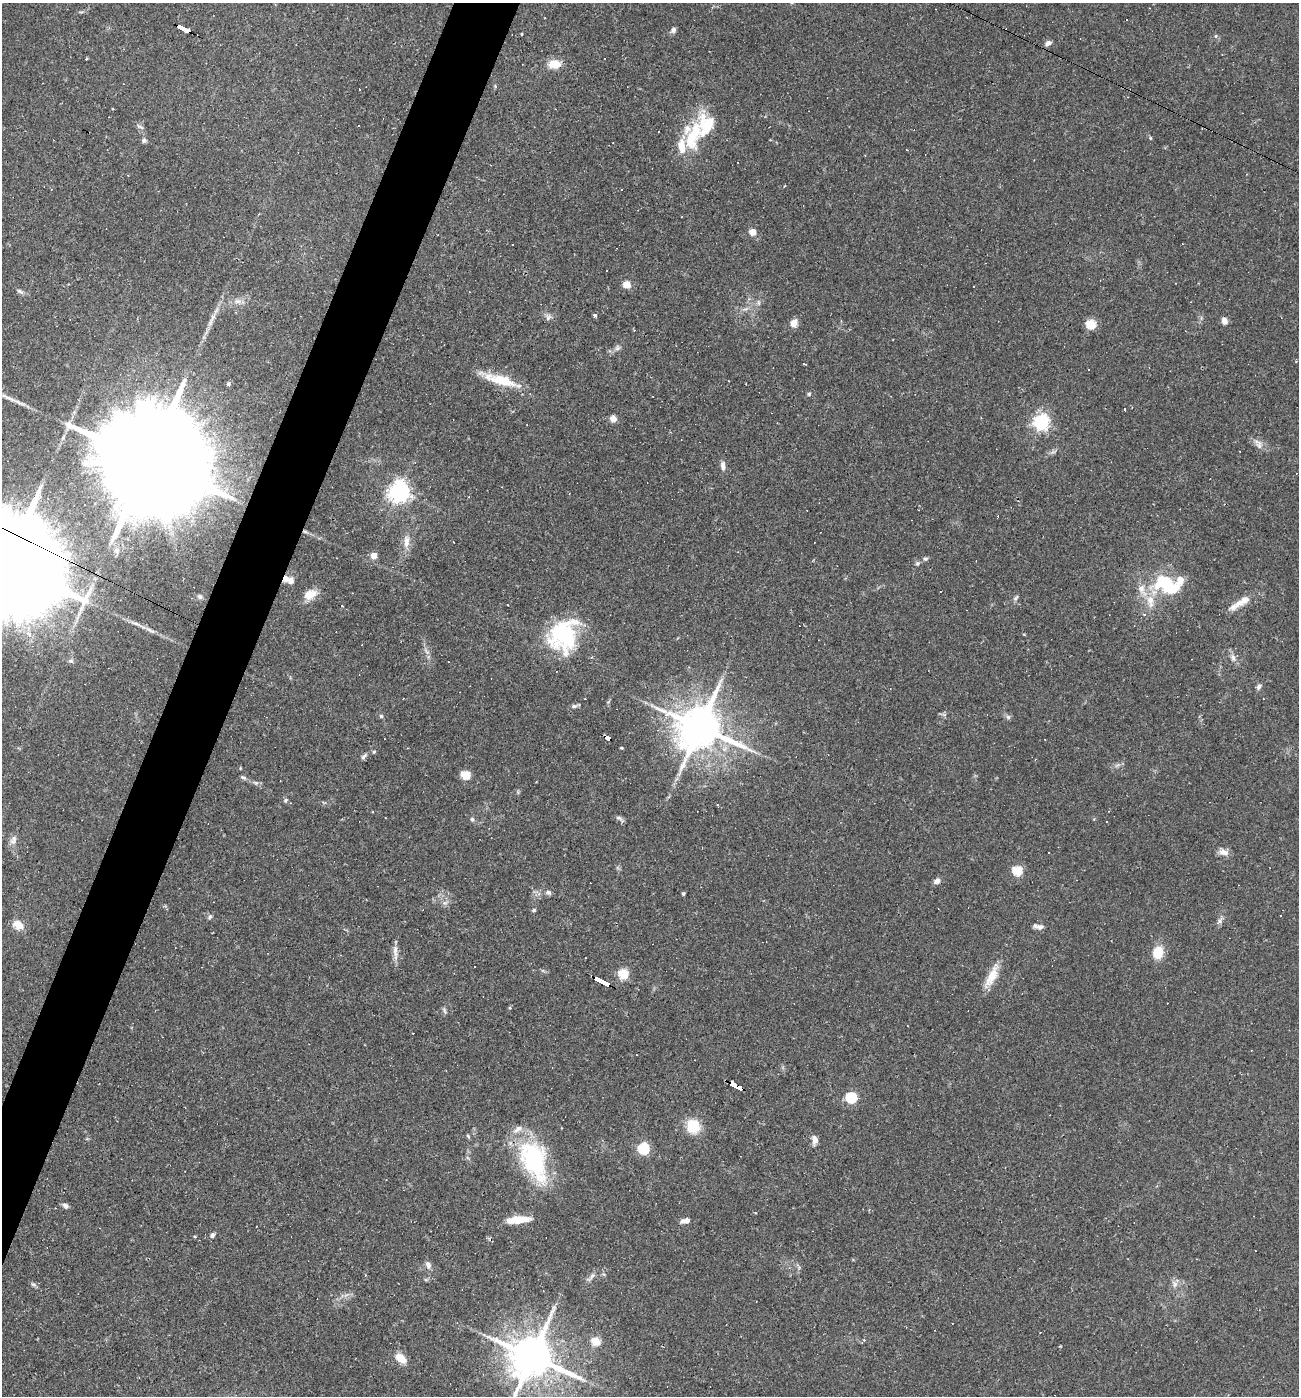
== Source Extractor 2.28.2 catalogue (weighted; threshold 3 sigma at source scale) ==
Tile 7 of 4 x 4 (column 3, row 2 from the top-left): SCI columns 2863-4159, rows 2791-4184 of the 5591 x 5579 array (HDU 1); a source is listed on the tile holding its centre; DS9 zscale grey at full resolution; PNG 1301 x 1398 px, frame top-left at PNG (2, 3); no overlay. Shown black and unused: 4% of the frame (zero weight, under 2 of 3 exposures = <1% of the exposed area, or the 3 px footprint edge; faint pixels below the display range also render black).
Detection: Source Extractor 2.28.2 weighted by HDU 2 'WHT'; one run over the whole footprint, this tile lists its part. Background 0.0501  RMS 0.0055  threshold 0.025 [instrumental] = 3 sigma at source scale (4.5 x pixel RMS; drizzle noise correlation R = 1.50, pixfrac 1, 0.05/0.05 arcsec/px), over >= 5 px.
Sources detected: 158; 36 cosmic-ray / hot-pixel residue — not listed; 7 inside a brighter listed object's ellipse — not listed separately; the other 115 listed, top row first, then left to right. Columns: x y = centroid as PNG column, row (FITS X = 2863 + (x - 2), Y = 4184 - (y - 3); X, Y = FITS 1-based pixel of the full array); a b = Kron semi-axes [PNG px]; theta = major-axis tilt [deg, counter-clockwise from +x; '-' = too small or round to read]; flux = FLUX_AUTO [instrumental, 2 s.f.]
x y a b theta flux
183 28 12 3 -26 93
673 30 8 6 57 1.5
522 34 3 2 - 0.45
1216 36 5 3 - 0.59
1048 43 8 6 22 2
86 59 3 3 - 0.59
554 64 16 11 -6 7.2
495 86 5 3 - 0.59
707 125 26 23 69 20
140 127 12 4 -29 1.3
659 131 3 2 - 0.42
690 138 34 18 -85 25
1150 138 5 3 - 0.58
144 140 7 6 - 1.3
907 150 2 2 - 0.44
51 189 3 2 - 0.34
752 232 5 4 - 10
512 244 2 2 - 0.48
627 284 5 5 - 15
20 291 11 5 -34 1.5
237 302 9 4 -8 2.1
758 303 8 4 -82 1.1
595 315 4 4 - 1.4
213 317 13 5 58 2.9
548 317 9 7 48 1.8
1224 321 9 6 -67 2.6
794 323 9 7 57 4.4
1091 324 5 5 - 32
617 348 7 7 - 1.5
804 364 3 3 - 2.4
1088 370 3 2 - 0.41
500 380 52 10 -18 18
228 384 5 4 - 1.3
809 394 5 5 - 0.8
1125 410 3 3 - 12
613 419 4 4 - 9
1041 422 6 6 - 180
1259 445 13 8 -73 3
142 458 77 20 -27 35000
723 466 13 6 -85 2.4
399 491 7 7 - 380
406 541 18 8 87 5.2
117 550 7 7 - 1.8
374 556 4 4 - 8.3
925 559 7 5 14 1.1
2 563 56 20 -27 28000
917 563 6 6 - 1.2
286 578 8 7 - 3
1167 585 31 20 -18 35
310 595 16 10 23 7.2
200 597 8 6 -4 1.7
1016 598 8 5 47 1.3
1150 601 21 10 -81 8
1242 601 29 9 33 8
341 606 3 3 - 2.2
1144 615 4 4 - 1.3
563 635 41 33 64 49
1233 657 9 6 -63 2.4
1259 687 8 5 71 1.6
574 706 9 5 14 1.3
381 716 5 5 - 0.91
1008 717 6 6 - 1.2
700 727 13 12 - 2600
607 737 6 4 -29 39
621 748 4 3 - 0.67
374 752 5 4 - 0.78
364 756 9 5 46 1.5
1035 759 3 2 - 0.69
466 775 12 8 -28 6.2
243 777 8 4 -20 1.2
256 783 8 5 -18 1.3
285 800 7 5 43 0.91
619 818 8 6 -16 1.5
472 819 6 5 - 1
1106 821 3 2 - 0.58
13 840 13 8 61 2.8
1224 852 13 8 -11 3.8
1017 871 5 5 - 31
937 881 7 6 - 2.6
548 892 6 5 - 1.6
683 894 3 3 - 1
445 903 7 4 1 1.3
534 910 5 4 - 0.82
210 917 7 5 68 1
1220 921 10 5 72 1.9
18 925 10 8 -42 7.2
1040 927 11 7 0 2.6
1158 952 11 9 84 12
395 953 23 6 -87 3.8
623 974 5 5 - 37
992 976 29 11 63 9.6
601 981 14 3 -26 170
510 1008 4 3 - 0.51
444 1010 10 4 -68 1.1
907 1026 3 2 - 0.41
736 1086 13 4 -27 130
851 1098 5 5 - 51
693 1126 15 14 - 15
468 1136 6 4 -62 0.81
815 1140 11 7 -74 2.8
643 1149 6 5 - 57
534 1160 49 27 -67 61
65 1206 8 6 -42 1.7
518 1220 27 7 5 11
685 1221 12 5 6 2.8
212 1235 6 5 - 1.5
195 1236 5 3 - 0.49
428 1265 10 7 -73 2.4
365 1275 4 3 - 0.43
592 1276 9 5 59 1.8
33 1284 9 5 -23 1.2
1175 1284 10 7 -66 2.6
595 1341 5 5 - 23
532 1357 13 12 - 2600
401 1358 13 8 -35 7.9
Overlapping masked pixels (flux is a lower limit): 7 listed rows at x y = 183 28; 142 458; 2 563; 286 578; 607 737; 601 981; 736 1086
Isophote crosses this tile's border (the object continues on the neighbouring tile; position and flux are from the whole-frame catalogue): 3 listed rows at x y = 142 458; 2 563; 532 1357